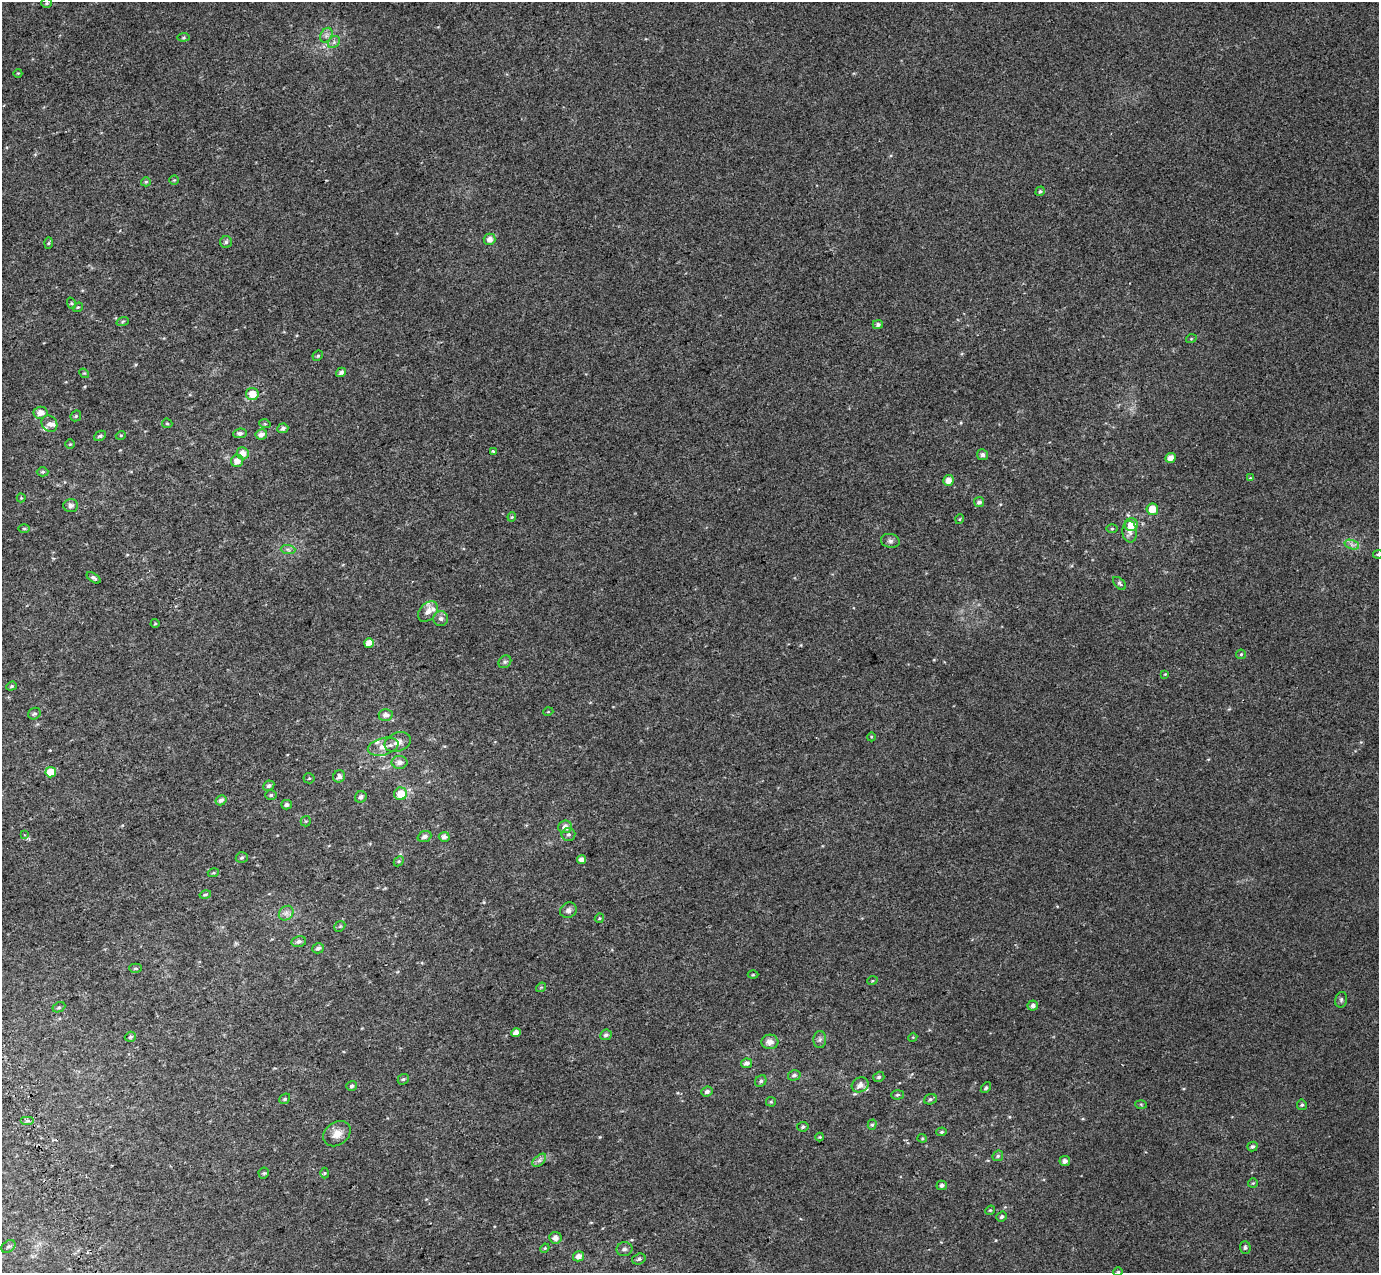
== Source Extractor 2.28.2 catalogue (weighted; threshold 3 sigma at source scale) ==
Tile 7 of 4 x 4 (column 3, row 2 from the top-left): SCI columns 2859-4235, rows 2764-4034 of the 5712 x 5475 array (HDU 1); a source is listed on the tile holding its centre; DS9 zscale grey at full resolution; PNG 1381 x 1275 px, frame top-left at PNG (2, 2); each listed source drawn as its Kron ellipse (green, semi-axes under 4 px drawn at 4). Shown black and unused: <1% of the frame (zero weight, under 2 of 3 exposures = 6% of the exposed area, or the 3 px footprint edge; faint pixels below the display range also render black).
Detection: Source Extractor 2.28.2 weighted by HDU 2 'WHT'; one run over the whole footprint, this tile lists its part. Background 0.02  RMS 0.0071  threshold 0.032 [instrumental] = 3 sigma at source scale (4.5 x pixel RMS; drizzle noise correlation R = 1.50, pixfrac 1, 0.0396/0.0396 arcsec/px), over >= 5 px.
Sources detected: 155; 6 inside a brighter listed object's ellipse — not listed separately; the other 149 listed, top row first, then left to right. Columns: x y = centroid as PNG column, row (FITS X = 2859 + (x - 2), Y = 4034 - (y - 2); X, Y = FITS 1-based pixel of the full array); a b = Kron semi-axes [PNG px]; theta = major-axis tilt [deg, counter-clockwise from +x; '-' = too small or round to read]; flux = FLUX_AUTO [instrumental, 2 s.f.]
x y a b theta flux
47 3 5 4 - 0.9
326 35 8 5 60 2.2
184 37 6 4 7 0.83
334 42 7 5 47 1.5
18 73 4 3 - 0.51
174 180 4 4 - 0.73
146 182 5 4 - 0.86
1040 191 5 4 - 1
490 239 6 5 - 4
226 242 6 6 - 1.4
48 243 6 4 87 0.8
71 303 6 3 -71 0.75
78 307 5 4 - 0.79
123 321 6 4 20 0.94
878 324 5 4 - 1.9
1191 339 5 3 - 0.59
318 356 5 4 - 0.98
341 372 5 4 - 1.7
84 373 5 4 - 0.65
252 394 6 6 - 8
41 413 7 6 - 5.2
76 416 6 5 - 0.93
167 423 5 4 - 0.86
49 424 8 7 - 2.8
265 424 6 3 -18 0.66
283 428 5 5 - 2
240 433 7 5 8 2.1
261 434 6 5 - 3.4
121 435 5 3 - 0.67
100 436 6 4 26 1.4
70 444 5 4 - 0.77
493 451 3 3 - 1.5
243 453 6 6 - 4.8
983 455 5 5 - 1.9
1170 458 5 5 - 4.3
237 461 6 6 - 4.5
43 472 6 4 0 1.1
1250 478 3 3 - 0.51
948 480 5 5 - 4.9
21 498 4 4 - 0.64
979 502 5 5 - 2.1
71 505 7 6 - 2.5
1152 509 6 6 - 9.1
512 517 4 4 - 0.79
960 519 5 3 - 0.54
1131 525 6 6 - 9.8
24 529 6 4 -1 0.96
1112 529 6 4 0 0.81
1130 532 11 7 -86 3.4
890 541 9 7 -11 2
1352 545 7 4 -19 2.1
288 549 7 4 -2 1.5
1378 554 5 4 - 0.83
94 578 8 4 -34 1.7
1119 583 8 5 -45 1.3
428 611 12 8 46 4.6
441 618 7 7 - 2.1
155 623 4 4 - 0.69
369 643 5 4 - 5.7
1241 654 5 4 - 0.74
505 662 7 5 43 1.5
1165 674 4 4 - 0.54
11 686 5 4 - 0.88
548 712 5 3 - 0.51
34 714 6 5 - 1.3
386 715 7 6 - 3.3
871 737 4 3 - 0.57
398 742 13 9 19 4.5
383 747 15 8 14 5.7
399 762 8 6 0 3.3
51 772 5 5 - 13
339 776 6 6 - 2.6
309 778 5 5 - 0.79
269 786 6 5 - 1.7
401 794 6 6 - 9.8
271 795 6 5 - 1.1
361 797 6 5 - 1.8
221 800 6 5 - 2.2
286 805 5 4 - 1.6
306 821 5 5 - 0.83
565 827 7 6 - 3.9
568 834 7 6 - 1.6
24 835 4 3 - 1.2
424 836 7 5 21 2.2
444 837 5 5 - 2.5
242 858 6 5 - 1.2
581 860 4 4 - 3.6
399 861 6 4 44 0.91
213 873 5 3 - 0.75
205 895 6 4 14 0.95
568 910 8 7 - 2.6
286 913 8 6 45 2.5
599 918 5 4 - 0.77
340 926 6 4 43 1
299 942 7 5 14 2
318 948 6 5 - 1.6
135 968 6 4 -1 1.1
753 975 5 3 - 0.69
872 981 5 3 - 0.66
541 987 5 4 - 0.67
1341 1000 8 6 76 1.4
1033 1005 5 5 - 2.2
59 1007 7 4 27 1.1
516 1033 5 4 - 3.7
606 1035 6 5 - 1.7
130 1037 6 5 - 1.1
913 1037 4 3 - 0.56
820 1039 8 6 87 1.9
770 1042 8 7 - 3.9
747 1063 5 4 - 2.4
794 1075 6 5 - 1.6
879 1077 6 5 - 1.3
403 1079 6 5 - 1.1
761 1081 6 5 - 1.4
860 1085 9 7 27 3.6
352 1086 5 5 - 1.5
986 1088 6 4 52 0.92
707 1091 6 5 - 2
898 1095 6 4 3 1.2
285 1099 6 4 40 1
930 1099 6 5 - 1.1
771 1102 5 4 - 0.81
1141 1104 6 4 -2 0.81
1302 1105 5 5 - 1.2
27 1121 7 4 0 1.1
872 1125 5 4 - 1.1
803 1127 6 4 8 1.4
942 1132 5 4 - 0.97
337 1134 15 11 36 6.1
820 1137 4 4 - 0.68
922 1138 4 4 - 0.72
1252 1146 5 4 - 1.4
998 1156 6 5 - 1.1
539 1160 8 5 45 1.9
1065 1161 5 5 - 2.6
264 1173 5 5 - 0.91
324 1173 5 3 - 0.62
1253 1183 5 5 - 0.81
942 1185 5 4 - 1.7
990 1210 5 4 - 0.78
1002 1217 5 4 - 1.4
555 1238 6 5 - 3.5
9 1246 8 5 38 1.5
1245 1247 6 5 - 1.3
545 1248 5 3 - 0.6
624 1249 8 7 - 2.2
578 1256 5 5 - 3.7
639 1259 7 5 18 1.5
1118 1272 4 4 - 0.86
Isophote crosses this tile's border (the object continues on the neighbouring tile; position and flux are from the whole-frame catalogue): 2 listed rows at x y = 1378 554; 1118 1272